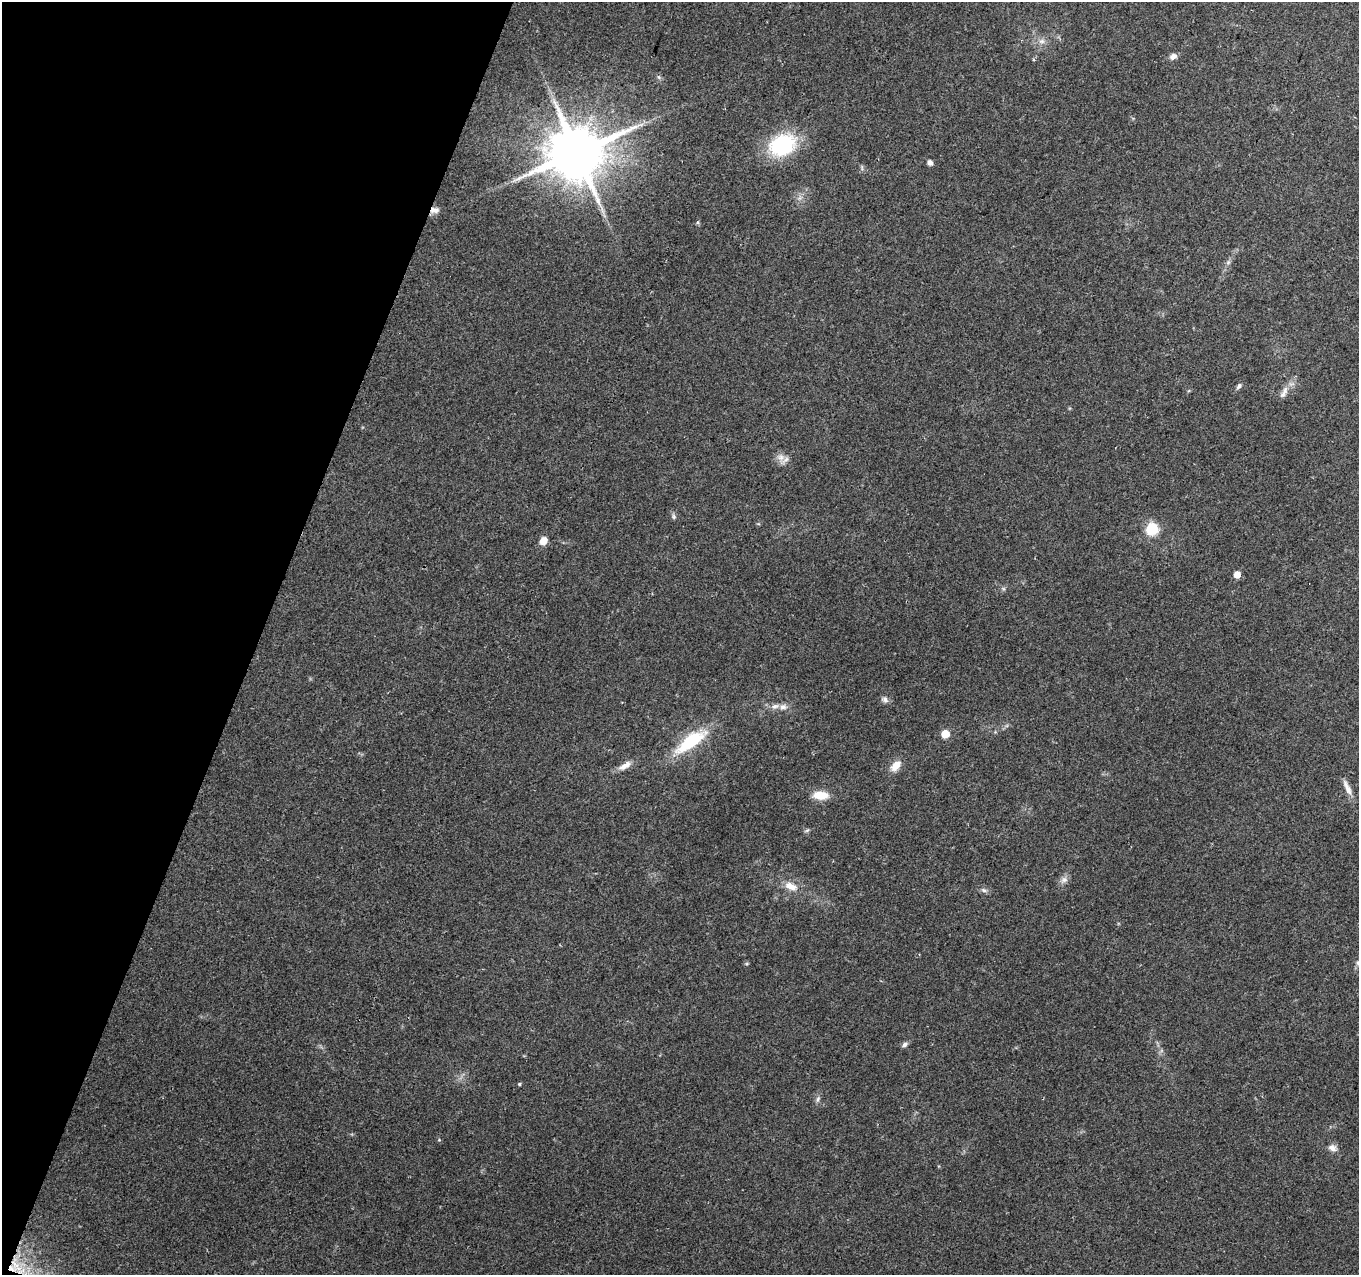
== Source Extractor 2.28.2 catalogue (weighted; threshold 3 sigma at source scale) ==
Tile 9 of 4 x 4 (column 1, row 3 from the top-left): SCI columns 1-1357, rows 1491-2763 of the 5439 x 5590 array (HDU 1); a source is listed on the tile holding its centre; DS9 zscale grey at full resolution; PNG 1361 x 1277 px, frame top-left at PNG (2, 2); no overlay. Shown black and unused: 19% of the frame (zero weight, under 2 of 3 exposures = <1% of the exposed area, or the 3 px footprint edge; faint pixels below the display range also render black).
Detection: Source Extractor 2.28.2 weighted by HDU 2 'WHT'; one run over the whole footprint, this tile lists its part. Background 0.153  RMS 0.0078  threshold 0.0352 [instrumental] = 3 sigma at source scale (4.5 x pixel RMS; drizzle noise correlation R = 1.50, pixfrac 1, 0.0396/0.0396 arcsec/px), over >= 5 px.
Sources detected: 36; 1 inside a brighter listed object's ellipse — not listed separately; the other 35 listed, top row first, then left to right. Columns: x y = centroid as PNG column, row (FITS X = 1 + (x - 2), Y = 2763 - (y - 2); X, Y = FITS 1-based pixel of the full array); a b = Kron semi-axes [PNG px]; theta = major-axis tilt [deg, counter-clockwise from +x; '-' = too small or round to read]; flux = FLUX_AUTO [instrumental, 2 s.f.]
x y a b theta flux
1042 41 9 6 6 3.2
1173 56 8 6 28 4.3
659 77 7 4 -71 1.3
782 145 25 19 25 71
577 153 16 14 47 5700
930 163 4 4 - 4.2
435 210 12 8 5 4.3
698 222 6 4 71 1
1228 262 6 6 - 1.7
1239 386 9 5 52 2
1285 390 14 7 61 5.2
781 457 12 10 -25 5.7
674 516 9 4 -80 1.7
1152 529 6 6 - 89
543 541 9 7 60 8
1237 574 5 5 - 9.2
885 699 10 7 -32 2.7
775 706 13 7 10 4.9
945 734 5 5 - 21
691 741 42 14 35 43
625 766 20 7 31 6.4
896 766 16 9 50 8.1
1347 788 24 7 -65 6.1
821 795 17 9 -3 14
807 830 7 4 19 1.3
1064 880 10 8 16 3.7
791 886 19 9 -22 9.1
984 890 8 5 -27 2.2
1358 963 7 6 - 2
905 1044 8 6 47 2.4
519 1084 4 4 - 1
818 1099 9 5 69 2.1
439 1140 5 4 - 0.87
1332 1148 10 8 -22 4.3
12 1268 16 7 -20 9.2
Overlapping masked pixels (flux is a lower limit): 2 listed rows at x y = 435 210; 12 1268
Isophote crosses this tile's border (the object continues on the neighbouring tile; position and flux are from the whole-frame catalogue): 1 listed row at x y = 1358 963